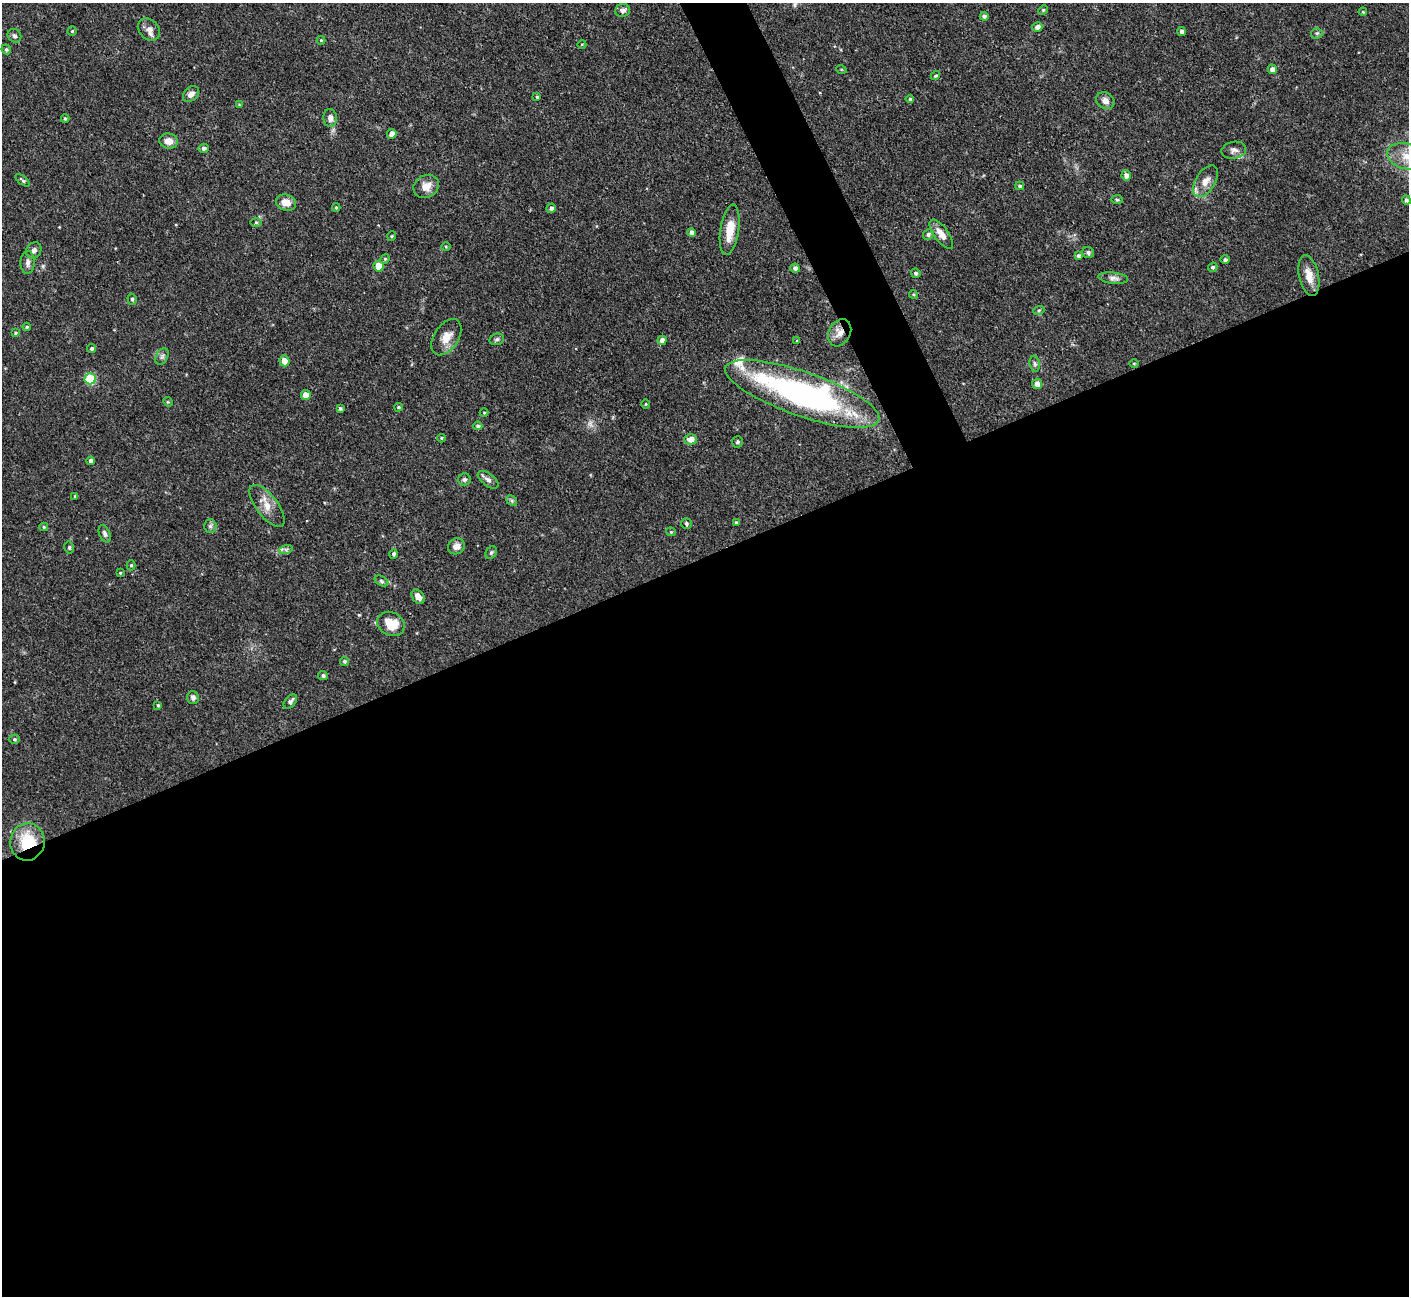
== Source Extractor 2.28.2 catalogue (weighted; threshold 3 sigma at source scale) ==
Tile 15 of 4 x 4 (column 3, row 4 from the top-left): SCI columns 2816-4222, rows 156-1449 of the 5629 x 5618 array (HDU 1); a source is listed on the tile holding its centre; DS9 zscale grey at full resolution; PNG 1411 x 1298 px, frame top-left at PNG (2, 3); each listed source drawn as its Kron ellipse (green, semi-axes under 4 px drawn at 4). Shown black and unused: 59% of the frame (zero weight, under 3 of 4 exposures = <1% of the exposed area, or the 3 px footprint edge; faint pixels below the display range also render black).
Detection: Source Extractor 2.28.2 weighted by HDU 2 'WHT'; one run over the whole footprint, this tile lists its part. Background 0.0876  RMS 0.0036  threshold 0.0162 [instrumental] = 3 sigma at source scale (4.5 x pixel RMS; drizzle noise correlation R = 1.50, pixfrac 1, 0.05/0.05 arcsec/px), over >= 5 px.
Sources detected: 117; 1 too faint to see at this stretch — neither listed nor drawn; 2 inside a brighter listed object's ellipse — not listed separately; the other 114 listed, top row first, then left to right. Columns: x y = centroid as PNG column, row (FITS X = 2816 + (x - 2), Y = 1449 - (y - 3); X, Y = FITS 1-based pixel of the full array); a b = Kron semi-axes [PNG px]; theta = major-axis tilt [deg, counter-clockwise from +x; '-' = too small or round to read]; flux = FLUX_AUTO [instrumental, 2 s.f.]
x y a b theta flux
622 10 7 6 - 1.4
1043 10 5 4 - 0.44
1363 12 4 3 - 0.32
984 16 4 4 - 0.88
1037 27 5 5 - 1.7
149 29 12 9 -44 2.4
72 31 4 4 - 0.48
1181 31 4 4 - 1.2
1317 33 5 5 - 0.6
14 36 7 6 - 0.97
321 40 4 4 - 0.38
582 44 4 3 - 0.27
6 49 5 4 - 0.7
841 69 5 3 - 0.37
1272 69 5 4 - 1.7
935 76 5 4 - 0.64
191 94 9 6 43 1.9
537 97 4 4 - 0.55
910 99 4 4 - 0.53
1105 101 9 8 - 2.1
239 105 4 3 - 0.33
330 118 9 6 -86 1.9
65 119 4 3 - 0.58
392 134 5 4 - 2.6
169 141 9 7 -10 2.9
204 148 5 4 - 1
1234 150 12 8 10 1.8
1407 156 20 12 -14 6.3
1126 175 5 4 - 1.5
23 180 8 3 -40 0.7
1205 181 17 9 58 3.8
426 186 13 11 30 3.5
1020 186 4 3 - 0.64
1117 200 6 4 -2 0.5
1406 200 5 4 - 0.93
286 202 10 8 -18 3.5
336 208 4 4 - 0.44
551 208 5 4 - 1.1
256 222 6 4 1 0.41
730 230 25 9 82 6.9
692 233 4 4 - 1.6
928 234 5 5 - 0.9
941 234 17 7 -54 3.4
392 236 5 3 - 0.3
446 247 5 3 - 0.36
34 250 9 7 56 1.6
1088 253 6 5 - 0.96
1078 256 4 3 - 0.82
385 259 5 4 - 0.47
1225 260 4 4 - 0.93
28 262 11 7 87 1.7
379 266 5 5 - 5
1213 267 5 4 - 0.62
795 268 5 4 - 1.3
916 273 5 4 - 0.82
1309 276 21 9 -77 4.5
1113 278 15 5 -6 1.6
913 294 4 3 - 0.4
132 299 6 4 -75 0.59
1039 310 5 3 - 0.47
27 327 4 4 - 0.47
15 333 4 3 - 0.42
840 333 14 10 61 3.4
446 337 20 12 57 4.6
497 339 7 5 16 0.79
662 340 4 4 - 2.1
797 341 4 3 - 0.36
92 349 4 4 - 0.76
162 356 9 5 63 0.99
284 361 5 5 - 3.9
1134 363 5 3 - 0.38
1035 364 8 5 -83 0.89
90 379 5 5 - 19
1037 384 5 5 - 2.1
802 394 81 22 -19 110
306 395 5 5 - 4.1
168 402 5 4 - 0.38
646 404 5 3 - 0.33
398 407 4 3 - 0.42
340 408 4 4 - 0.71
484 413 4 4 - 0.36
478 426 5 4 - 0.78
441 438 4 4 - 0.47
691 439 6 5 - 2.7
737 442 6 5 - 0.74
91 461 4 4 - 1.4
464 480 6 6 - 0.9
488 480 12 6 -37 1.5
75 496 4 2 - 0.26
512 501 6 4 -46 0.57
267 506 25 11 -52 4.6
736 522 4 3 - 0.46
686 524 5 5 - 0.69
210 526 6 6 - 0.85
44 527 4 4 - 0.46
671 532 4 4 - 0.4
105 534 9 5 -67 1
456 546 9 7 36 2.4
69 547 6 4 -78 0.62
286 549 7 4 18 0.8
491 553 7 5 55 0.64
394 554 5 4 - 0.81
131 565 5 4 - 0.49
120 573 4 4 - 0.38
381 581 7 5 -29 0.75
418 597 8 5 -53 2.2
391 624 14 11 -29 7.3
344 661 5 4 - 0.66
323 675 5 4 - 0.76
193 698 6 6 - 1.3
290 701 8 5 50 1.3
158 705 4 3 - 0.46
14 739 5 4 - 0.58
27 842 18 17 - 15
Overlapping masked pixels (flux is a lower limit): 2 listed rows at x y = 840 333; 27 842
Isophote crosses this tile's border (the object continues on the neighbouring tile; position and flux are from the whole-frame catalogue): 1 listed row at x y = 1407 156